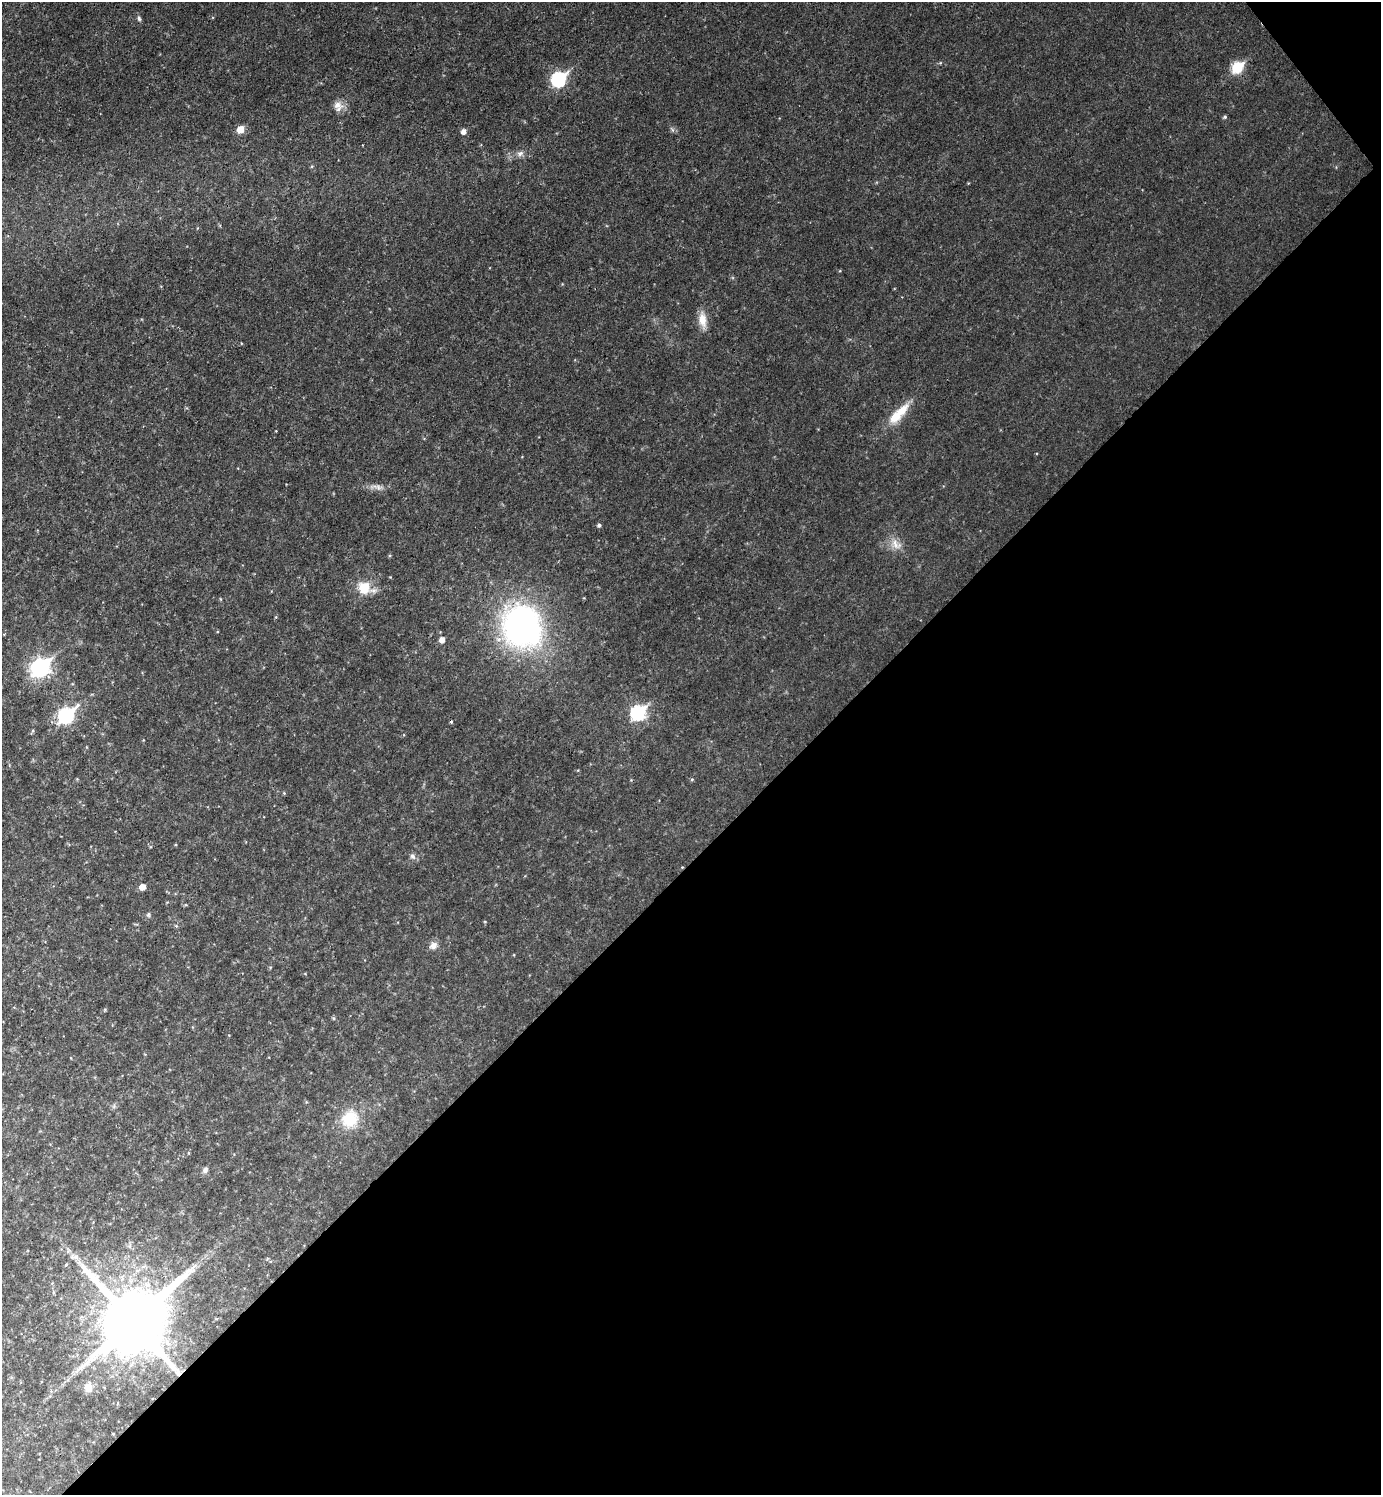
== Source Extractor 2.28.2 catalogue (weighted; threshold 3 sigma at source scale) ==
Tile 12 of 4 x 4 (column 4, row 3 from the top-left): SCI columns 4295-5673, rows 1496-2988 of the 5973 x 5975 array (HDU 1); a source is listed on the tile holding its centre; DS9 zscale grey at full resolution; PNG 1383 x 1497 px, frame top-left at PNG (2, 2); no overlay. Shown black and unused: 43% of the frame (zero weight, under 2 of 3 exposures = <1% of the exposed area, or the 3 px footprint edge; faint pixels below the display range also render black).
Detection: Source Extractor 2.28.2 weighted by HDU 2 'WHT'; one run over the whole footprint, this tile lists its part. Background 0.0319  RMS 0.0075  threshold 0.0335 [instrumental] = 3 sigma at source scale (4.5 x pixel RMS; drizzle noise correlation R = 1.50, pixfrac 1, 0.05/0.05 arcsec/px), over >= 5 px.
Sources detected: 33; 1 inside a brighter listed object's ellipse — not listed separately; the other 32 listed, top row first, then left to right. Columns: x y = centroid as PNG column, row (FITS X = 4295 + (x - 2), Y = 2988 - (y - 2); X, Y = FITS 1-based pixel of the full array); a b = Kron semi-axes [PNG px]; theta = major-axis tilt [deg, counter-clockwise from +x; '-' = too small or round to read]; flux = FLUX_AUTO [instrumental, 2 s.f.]
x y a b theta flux
139 18 7 4 -64 1.5
1237 67 7 6 - 45
559 79 8 7 - 100
337 105 14 10 -13 5.5
1225 117 5 4 - 1.1
240 129 6 6 - 9.7
463 131 6 5 - 3.2
520 153 10 7 19 3
703 320 21 9 -83 8.9
895 417 21 13 52 13
378 487 16 6 -11 4
599 525 5 4 - 1.6
896 544 17 11 -47 7.4
364 588 16 11 -21 17
522 626 38 33 -70 240
442 640 6 5 - 4.1
40 668 9 7 40 250
638 713 8 7 - 100
66 715 9 7 43 130
451 722 4 3 - 0.87
692 779 5 3 - 0.77
413 856 9 6 -40 2.3
142 887 5 5 - 5.9
148 915 7 5 89 1.3
433 945 11 9 33 4.2
333 1018 5 4 - 0.86
350 1119 21 19 48 24
205 1170 8 6 83 2.1
76 1257 10 6 -54 3.3
133 1321 20 18 46 7600
88 1387 14 10 80 6.3
113 1434 3 3 - 0.58
Overlapping masked pixels (flux is a lower limit): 1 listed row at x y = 133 1321